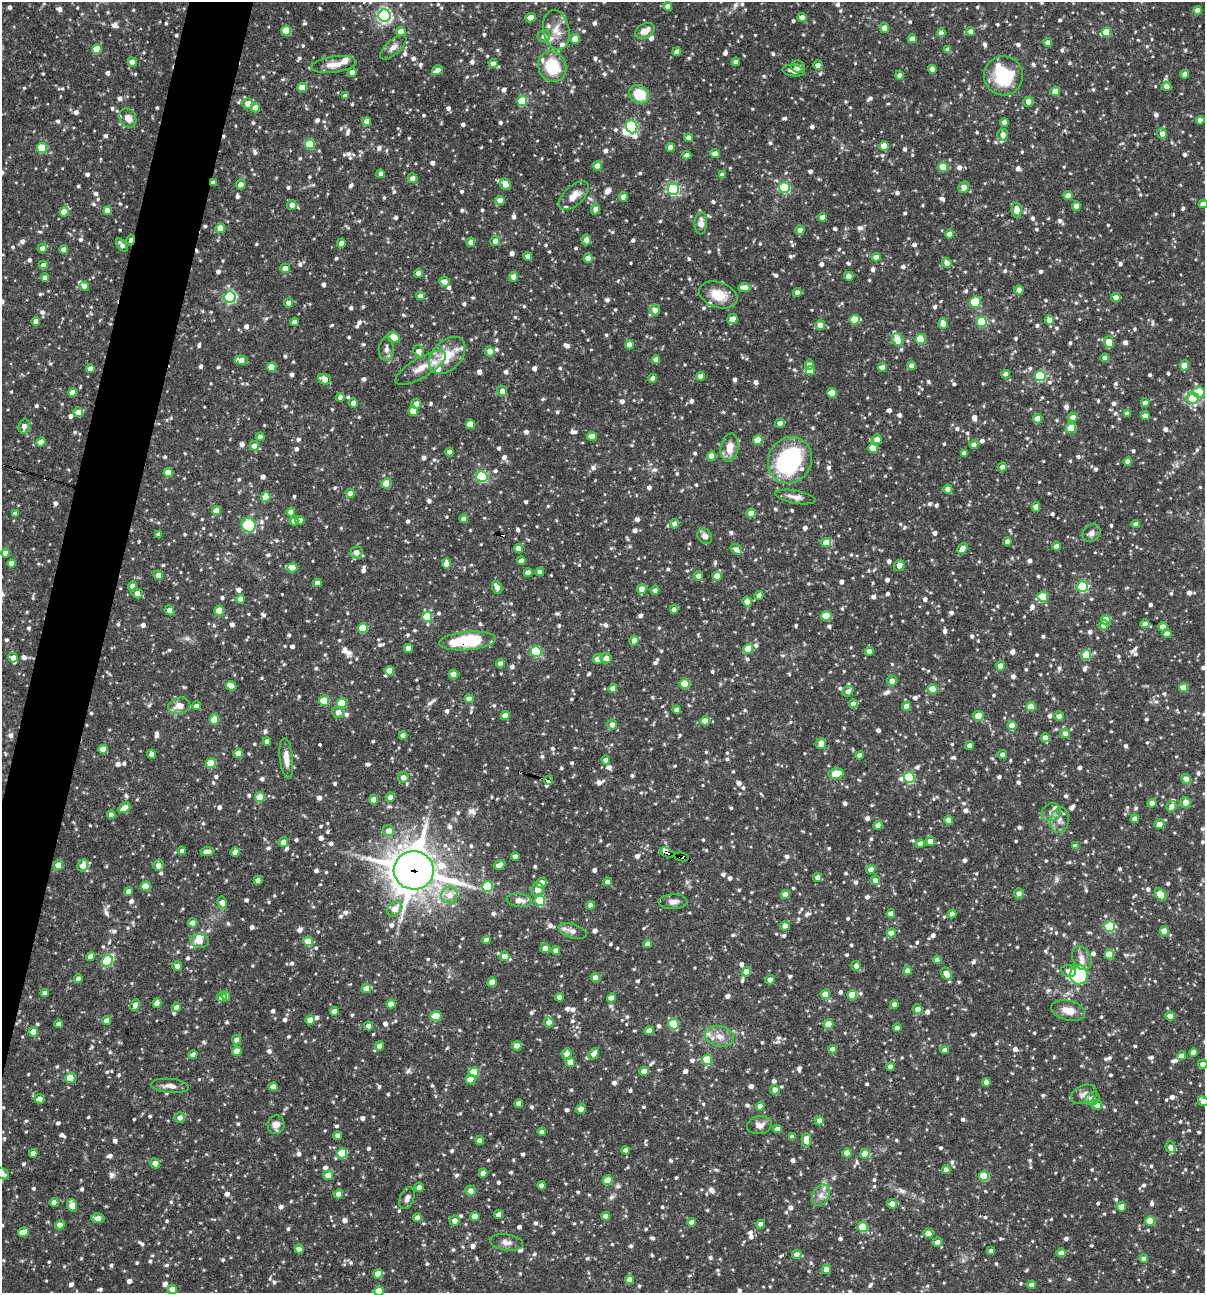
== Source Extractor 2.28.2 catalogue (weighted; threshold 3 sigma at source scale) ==
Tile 7 of 4 x 4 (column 3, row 2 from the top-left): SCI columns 2657-3859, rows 2585-3875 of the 5187 x 5169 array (HDU 1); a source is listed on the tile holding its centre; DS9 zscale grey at full resolution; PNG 1207 x 1295 px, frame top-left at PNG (2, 2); each listed source drawn as its Kron ellipse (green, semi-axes under 4 px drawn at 4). Shown black and unused: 4% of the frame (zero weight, under 3 of 4 exposures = <1% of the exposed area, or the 3 px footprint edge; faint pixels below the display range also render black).
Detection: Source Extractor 2.28.2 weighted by HDU 2 'WHT'; one run over the whole footprint, this tile lists its part. Background 0.0982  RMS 0.004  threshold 0.018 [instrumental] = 3 sigma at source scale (4.5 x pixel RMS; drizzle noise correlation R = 1.50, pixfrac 1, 0.05/0.05 arcsec/px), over >= 5 px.
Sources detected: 1469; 1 too faint to see at this stretch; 3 inside a brighter object's white glare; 3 cosmic-ray / hot-pixel residue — neither listed nor drawn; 29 inside a brighter listed object's ellipse — not listed separately; of the other 1433, all 500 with FLUX_AUTO >= 2.02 (the completeness limit of this list) listed and drawn (933 fainter detections not listed), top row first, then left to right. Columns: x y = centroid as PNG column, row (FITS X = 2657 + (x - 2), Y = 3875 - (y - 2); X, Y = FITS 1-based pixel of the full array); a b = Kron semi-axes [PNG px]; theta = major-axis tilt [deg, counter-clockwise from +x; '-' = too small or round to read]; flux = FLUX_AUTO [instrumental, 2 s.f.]
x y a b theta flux
668 7 4 4 - 4
1197 10 4 4 - 2.9
385 16 6 6 - 100
802 17 4 4 - 2.5
530 18 5 4 - 3.5
884 28 5 5 - 2.7
556 30 20 13 -77 5.5
286 31 5 5 - 12
401 31 4 4 - 4.2
645 31 10 7 30 4
971 32 4 4 - 2.6
1106 32 5 4 - 9.9
941 33 4 4 - 2.8
544 36 6 6 - 2.2
575 39 5 4 - 4.3
912 39 4 4 - 3.3
1048 43 4 4 - 2.7
393 47 16 7 42 2.5
97 49 5 4 - 10
948 50 4 4 - 2.3
677 52 4 4 - 2.6
132 62 5 4 - 3
736 62 4 4 - 2.3
493 64 4 4 - 2.6
334 65 23 8 7 4.6
818 65 4 4 - 3
552 67 16 13 -66 16
798 67 7 6 - 2.4
932 69 4 4 - 2.8
437 70 6 4 32 3.2
794 71 11 5 -8 2.1
352 72 5 4 - 2.4
1185 74 4 4 - 2.1
899 75 4 4 - 2.1
1003 76 19 19 - 23
1167 86 5 4 - 2.6
302 87 5 4 - 7.3
1055 91 4 4 - 6.6
639 94 10 8 -38 12
345 96 4 4 - 2.1
522 101 5 5 - 18
1028 102 5 5 - 2.7
248 103 5 5 - 3.8
255 108 5 5 - 3.4
128 118 10 8 -57 3.1
1200 120 4 4 - 2.7
367 121 4 4 - 3.4
1004 122 4 4 - 2.4
632 127 7 5 -69 51
1162 134 5 5 - 2.8
1003 135 6 5 - 3.2
688 138 4 4 - 2.2
310 144 5 5 - 16
884 146 5 4 - 6.6
670 147 4 4 - 2.9
42 148 5 5 - 19
715 154 5 4 - 2.3
687 155 4 4 - 2.2
597 166 4 4 - 4
943 167 5 5 - 10
381 174 4 4 - 2.1
722 175 4 4 - 2
413 178 5 5 - 2.3
213 183 4 3 - 2.1
241 184 5 5 - 2.4
505 184 6 5 - 3.3
964 187 6 5 - 3.1
784 188 5 5 - 35
673 189 5 5 - 54
574 196 18 9 43 4.5
1068 196 4 4 - 3.8
623 197 4 4 - 3.7
500 200 5 4 - 3.3
1203 204 4 4 - 2.8
292 205 5 5 - 2.8
1076 206 4 4 - 3.3
596 209 5 4 - 2.8
1017 210 7 5 -85 4.7
107 211 4 4 - 3.1
64 212 4 4 - 6.4
823 217 4 4 - 2.8
701 223 11 6 88 3.1
220 228 5 4 - 6.3
800 230 4 4 - 2.6
949 234 4 4 - 2.8
131 240 6 3 78 2.4
586 240 5 4 - 2.1
495 241 5 5 - 2.7
471 242 5 4 - 2
341 243 4 4 - 2.7
122 245 7 4 -52 2.1
42 248 5 4 - 2.8
64 250 4 4 - 3.9
528 256 4 4 - 2.6
876 257 4 4 - 3.5
588 258 4 4 - 3.2
947 263 5 4 - 2.9
43 265 4 4 - 2.3
285 268 5 4 - 3.5
419 273 4 4 - 2.7
849 276 4 4 - 2.7
513 277 5 4 - 2.6
45 278 4 4 - 2.8
444 282 5 5 - 3
84 286 4 4 - 3
744 287 6 4 -7 3.8
1019 290 4 4 - 2.3
797 292 4 4 - 2
718 295 20 12 -19 8.8
420 296 4 4 - 2.8
230 297 5 5 - 52
1116 298 4 4 - 3.4
975 302 5 5 - 20
289 303 4 4 - 2.4
655 310 5 5 - 3.3
733 319 5 4 - 5.4
855 320 5 5 - 14
1049 320 4 4 - 2.7
36 321 4 4 - 2.4
294 322 4 4 - 2.6
982 322 5 5 - 23
943 324 5 4 - 3.4
820 325 5 5 - 3.7
394 337 7 5 -28 8.8
897 339 6 5 - 12
921 339 5 5 - 14
1109 342 6 5 - 5.8
630 345 4 4 - 4.3
386 349 12 7 87 2.3
419 351 6 5 - 2.8
490 351 5 5 - 3.1
447 355 22 14 47 11
1105 358 4 4 - 2.5
656 359 4 4 - 2.4
241 360 6 4 -7 4
809 365 5 4 - 2.4
1184 365 5 4 - 5.4
911 366 4 4 - 2.8
272 367 5 4 - 8.6
882 367 4 4 - 2.6
421 368 29 10 31 6.4
90 369 4 4 - 3.2
810 371 4 4 - 4.1
1006 374 4 4 - 2.2
701 376 4 4 - 4.2
1040 376 5 5 - 33
653 378 4 4 - 2.7
324 379 6 5 - 3.7
502 391 5 5 - 2.4
72 392 4 4 - 3.5
1199 392 6 5 - 7.6
832 393 5 5 - 9.4
340 397 4 4 - 2.5
1193 398 6 6 - 6.9
353 403 4 4 - 2.7
1145 403 4 4 - 2.6
416 404 5 5 - 2.5
413 411 4 4 - 7.2
78 412 5 5 - 4.1
1127 414 4 4 - 2.3
1145 416 4 4 - 2.9
1073 417 4 4 - 2.6
1037 419 4 4 - 4.8
780 423 5 4 - 2.6
470 424 5 5 - 8.6
24 426 7 5 70 3.1
1071 428 5 5 - 12
592 436 5 4 - 3.4
260 437 4 4 - 2.6
877 439 5 5 - 4
758 440 5 4 - 8.6
41 442 5 4 - 3.9
974 445 4 4 - 2.7
254 446 5 4 - 2.7
730 448 14 8 80 5.4
873 448 5 4 - 6.2
450 452 4 4 - 2.5
964 453 4 4 - 2.1
712 456 4 4 - 4.8
790 460 24 21 62 49
1128 461 4 4 - 2.3
1002 467 4 4 - 2.4
168 472 5 4 - 6.6
482 476 5 5 - 42
386 483 5 5 - 8.1
948 489 4 4 - 2.8
350 493 5 4 - 2.5
266 497 5 4 - 7.4
795 497 20 6 -10 3
1036 507 5 4 - 3.4
216 511 4 4 - 4.8
291 512 4 4 - 3.5
751 513 4 4 - 4.9
15 514 4 4 - 2.3
464 519 4 4 - 2.5
300 520 4 4 - 2.9
294 521 4 4 - 2.9
675 524 4 4 - 3
1136 524 4 4 - 2.3
249 525 7 7 - 18
1091 533 10 8 40 2.1
159 535 4 4 - 2.1
705 536 8 7 - 2.4
1007 541 4 4 - 2.3
826 542 5 4 - 5.7
1056 546 4 4 - 2.8
518 548 4 4 - 3.4
963 548 6 5 - 3.6
736 549 6 4 -36 2.9
357 552 6 6 - 3.3
5 553 4 4 - 4.1
521 561 4 4 - 2.7
11 563 4 4 - 4.4
446 564 5 4 - 3.4
899 566 6 5 - 2.5
292 568 5 4 - 5.8
540 572 4 4 - 2.3
528 573 4 4 - 3.3
158 575 5 4 - 3.2
698 576 5 4 - 2.5
717 576 4 4 - 5.2
317 583 4 4 - 2.7
133 586 4 4 - 2.5
1082 586 5 5 - 38
497 587 7 5 -67 2.9
642 589 5 4 - 5.2
655 591 4 4 - 2.2
137 593 6 4 -32 2.9
759 596 4 4 - 2.2
1043 597 5 5 - 18
240 599 4 4 - 3.4
747 601 5 4 - 3.7
674 609 4 4 - 2.2
169 610 5 4 - 2.8
219 611 5 4 - 7
826 616 5 5 - 11
427 617 5 5 - 16
1106 619 5 4 - 6.8
1145 624 4 4 - 2.8
1104 625 5 5 - 2.6
1163 627 4 4 - 5.7
363 628 5 5 - 14
1167 634 5 4 - 2.5
634 640 5 4 - 2.7
467 641 28 9 5 28
408 648 4 4 - 3.2
748 649 5 4 - 10
536 651 5 5 - 32
869 651 4 4 - 2.8
1086 655 5 5 - 14
13 658 5 4 - 2.9
606 658 6 5 - 2.1
598 659 5 5 - 4
500 663 4 4 - 2.8
1001 666 4 4 - 4.7
389 671 5 4 - 6
453 674 5 4 - 2.6
892 681 5 5 - 2.7
685 684 5 5 - 13
231 686 5 4 - 4.3
1183 687 4 4 - 6.7
613 689 4 4 - 2.9
933 689 5 4 - 10
848 691 6 5 - 2.1
469 699 4 4 - 4
324 701 5 5 - 13
342 703 5 5 - 14
853 704 4 4 - 2.9
179 706 11 8 13 4.5
197 706 4 4 - 2.2
906 706 4 4 - 2.9
1031 707 4 4 - 8.2
677 710 4 4 - 2.1
338 712 6 5 - 2.6
505 715 4 4 - 4.3
978 716 5 5 - 10
1059 716 4 4 - 2.7
214 719 5 5 - 8.3
705 721 5 4 - 5
612 725 5 4 - 2.3
1012 725 4 4 - 5.2
1065 733 5 4 - 2.5
403 735 4 4 - 2.6
1045 738 4 4 - 3.2
267 741 4 4 - 2.4
821 744 5 5 - 3.4
970 746 4 4 - 2.9
103 749 4 4 - 5.3
238 753 5 4 - 3
151 754 4 4 - 2.3
860 755 4 4 - 2.3
1003 755 4 4 - 2.5
286 758 20 6 -84 4.6
606 760 4 4 - 2.3
211 763 5 5 - 14
836 774 7 5 9 12
403 777 5 5 - 2.9
909 777 5 5 - 31
1186 779 5 4 - 3.2
549 780 4 4 - 29
260 797 5 4 - 9.5
390 797 5 4 - 3
373 800 4 4 - 4.9
1186 802 5 5 - 4.5
1152 803 4 4 - 2.4
1171 806 5 5 - 2.8
125 808 6 4 35 5.3
1051 812 10 8 32 2.2
111 815 4 4 - 2.6
1135 819 4 4 - 2.8
949 820 4 4 - 3.7
1060 820 13 9 80 2.8
1159 824 5 5 - 3.4
878 825 4 4 - 2.8
389 831 5 5 - 3.4
930 841 5 4 - 3.3
283 842 5 4 - 2.9
920 844 4 4 - 2.3
1075 846 4 4 - 2.5
182 851 4 4 - 2.2
207 852 6 4 3 2.9
235 852 4 4 - 3.3
667 853 8 4 -23 60
515 856 4 4 - 2.3
682 857 7 3 -11 29
58 865 5 4 - 4.7
83 865 6 5 - 4.7
158 865 5 5 - 2.8
500 865 6 4 22 3.2
414 870 20 19 - 1000
871 870 4 4 - 3.6
818 877 4 4 - 2.7
258 880 4 4 - 2.6
875 880 5 4 - 2.6
607 882 4 4 - 2.2
542 883 5 5 - 3.8
146 886 5 5 - 10
487 887 5 5 - 22
537 890 7 6 - 3.4
128 891 4 4 - 2.5
1019 893 5 5 - 2.3
785 894 4 4 - 3.8
1161 894 7 4 -51 12
449 895 8 8 - 4.9
519 900 12 6 -6 3.5
540 901 5 5 - 26
673 902 14 7 2 2.6
222 903 6 4 -79 3.1
591 905 4 4 - 2.1
395 909 8 6 48 4.4
891 914 4 4 - 3.3
952 914 4 4 - 2.3
192 923 5 4 - 2.8
785 926 4 4 - 2.8
1110 926 5 5 - 29
573 931 14 7 -17 2.6
1164 931 4 4 - 4.8
891 933 5 4 - 3.7
486 940 4 4 - 3.5
200 941 9 6 -7 4.1
308 941 5 4 - 7.8
647 944 4 4 - 2.6
545 948 5 4 - 2.9
556 950 4 4 - 2.4
1109 954 5 4 - 8.8
90 956 5 4 - 2.1
504 956 5 4 - 3
1082 958 12 9 -65 3
937 960 4 4 - 2.3
107 961 6 5 - 30
177 966 5 4 - 2.2
856 966 5 4 - 2.2
907 971 4 4 - 2.9
1069 971 7 6 - 2.4
746 972 4 4 - 4.5
946 974 7 5 -56 4.4
1079 975 9 9 - 39
595 978 4 4 - 4.1
78 979 4 4 - 2.4
770 980 5 4 - 2.5
492 982 5 4 - 5.4
366 989 5 4 - 5.2
45 993 4 4 - 2.2
825 994 5 4 - 7.4
852 995 5 4 - 11
226 996 4 4 - 3.7
222 997 5 5 - 2.8
559 997 4 4 - 2.6
611 998 4 4 - 3.9
157 1003 5 4 - 3.6
391 1004 4 4 - 4.9
894 1004 4 4 - 2.6
135 1005 6 4 64 3.1
176 1007 5 4 - 2.6
917 1009 5 5 - 2.8
1068 1010 17 10 -13 5.2
334 1011 4 4 - 2.8
436 1016 6 5 - 11
1170 1016 4 4 - 2.8
106 1020 4 4 - 2.8
310 1020 5 4 - 4.4
549 1022 5 4 - 3
59 1024 4 4 - 2.2
674 1024 6 5 - 18
829 1024 5 5 - 7.9
368 1026 4 4 - 2.6
897 1028 4 4 - 2.8
649 1031 4 4 - 4.3
33 1032 4 4 - 5.6
719 1036 15 10 -16 4.2
237 1040 4 4 - 2.8
380 1046 4 4 - 3.5
517 1046 5 4 - 3.2
832 1049 4 4 - 2.6
945 1050 4 4 - 2.6
237 1051 5 4 - 5
1193 1052 4 4 - 2.5
567 1054 5 5 - 2.9
594 1054 6 4 54 2.9
193 1055 4 4 - 2.6
1182 1056 5 4 - 3.1
707 1060 5 5 - 16
570 1062 4 4 - 3.5
1203 1064 5 4 - 2.2
890 1067 4 4 - 2.7
644 1071 4 4 - 2.7
474 1072 5 5 - 12
70 1078 5 5 - 10
470 1080 5 5 - 7.4
986 1082 4 4 - 2.6
170 1086 19 7 -5 2.9
273 1087 4 4 - 2.8
775 1090 5 4 - 2.9
1084 1094 13 9 22 2.7
1092 1098 7 6 - 3.6
40 1099 5 4 - 2.1
1203 1101 5 5 - 2.9
519 1103 4 4 - 2.5
1097 1105 5 5 - 2.9
760 1106 4 4 - 2.5
581 1109 5 5 - 2.7
180 1117 5 5 - 2.2
819 1121 5 4 - 2.6
276 1125 9 8 - 3.3
760 1125 12 9 12 2.9
777 1129 4 4 - 2.8
542 1132 4 4 - 2.5
338 1136 4 4 - 2.5
792 1137 4 4 - 2.3
806 1140 7 5 89 5.6
480 1141 4 4 - 2.5
1170 1147 6 5 - 2.1
625 1150 4 4 - 2.5
33 1153 4 4 - 2.6
342 1153 5 5 - 17
847 1153 4 4 - 4.2
865 1154 5 4 - 6.7
155 1163 5 5 - 2.7
946 1170 4 4 - 2.7
2 1173 8 5 -31 3.6
483 1173 4 4 - 3.2
328 1175 5 5 - 4
984 1176 5 5 - 18
608 1180 5 5 - 10
542 1185 4 4 - 2.3
419 1187 5 4 - 2.5
471 1191 5 5 - 2.8
338 1194 5 4 - 2.8
821 1195 11 8 62 2.9
407 1198 11 7 68 2.1
54 1202 4 4 - 2.5
892 1204 5 5 - 3.1
72 1205 6 5 - 7.2
1121 1207 5 4 - 3.8
499 1215 4 4 - 3.3
475 1216 4 4 - 5.6
606 1216 4 4 - 2.9
417 1217 4 4 - 2.5
98 1218 6 5 - 2.8
455 1220 5 5 - 2.8
1150 1221 5 4 - 12
692 1222 4 4 - 2.9
761 1224 4 4 - 2.7
60 1225 5 4 - 2.7
863 1227 5 5 - 14
23 1232 5 4 - 5.1
928 1233 5 4 - 3.4
507 1242 16 8 -8 2.6
937 1242 5 4 - 2.4
299 1249 4 4 - 3.6
991 1251 4 4 - 2.4
1061 1253 5 4 - 2.6
797 1255 5 4 - 2.8
1144 1259 4 4 - 2.5
826 1269 4 4 - 2.7
378 1274 4 4 - 6.9
629 1280 4 4 - 3.2
1032 1285 4 4 - 2.6
172 1289 5 4 - 2.6
379 1291 5 4 - 8.5
Overlapping masked pixels (flux is a lower limit): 7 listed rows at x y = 213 183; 131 240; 467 641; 549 780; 667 853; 682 857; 414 870
Isophote crosses this tile's border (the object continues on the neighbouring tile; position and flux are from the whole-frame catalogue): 5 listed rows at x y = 1203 204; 1203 1064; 1203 1101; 2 1173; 379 1291